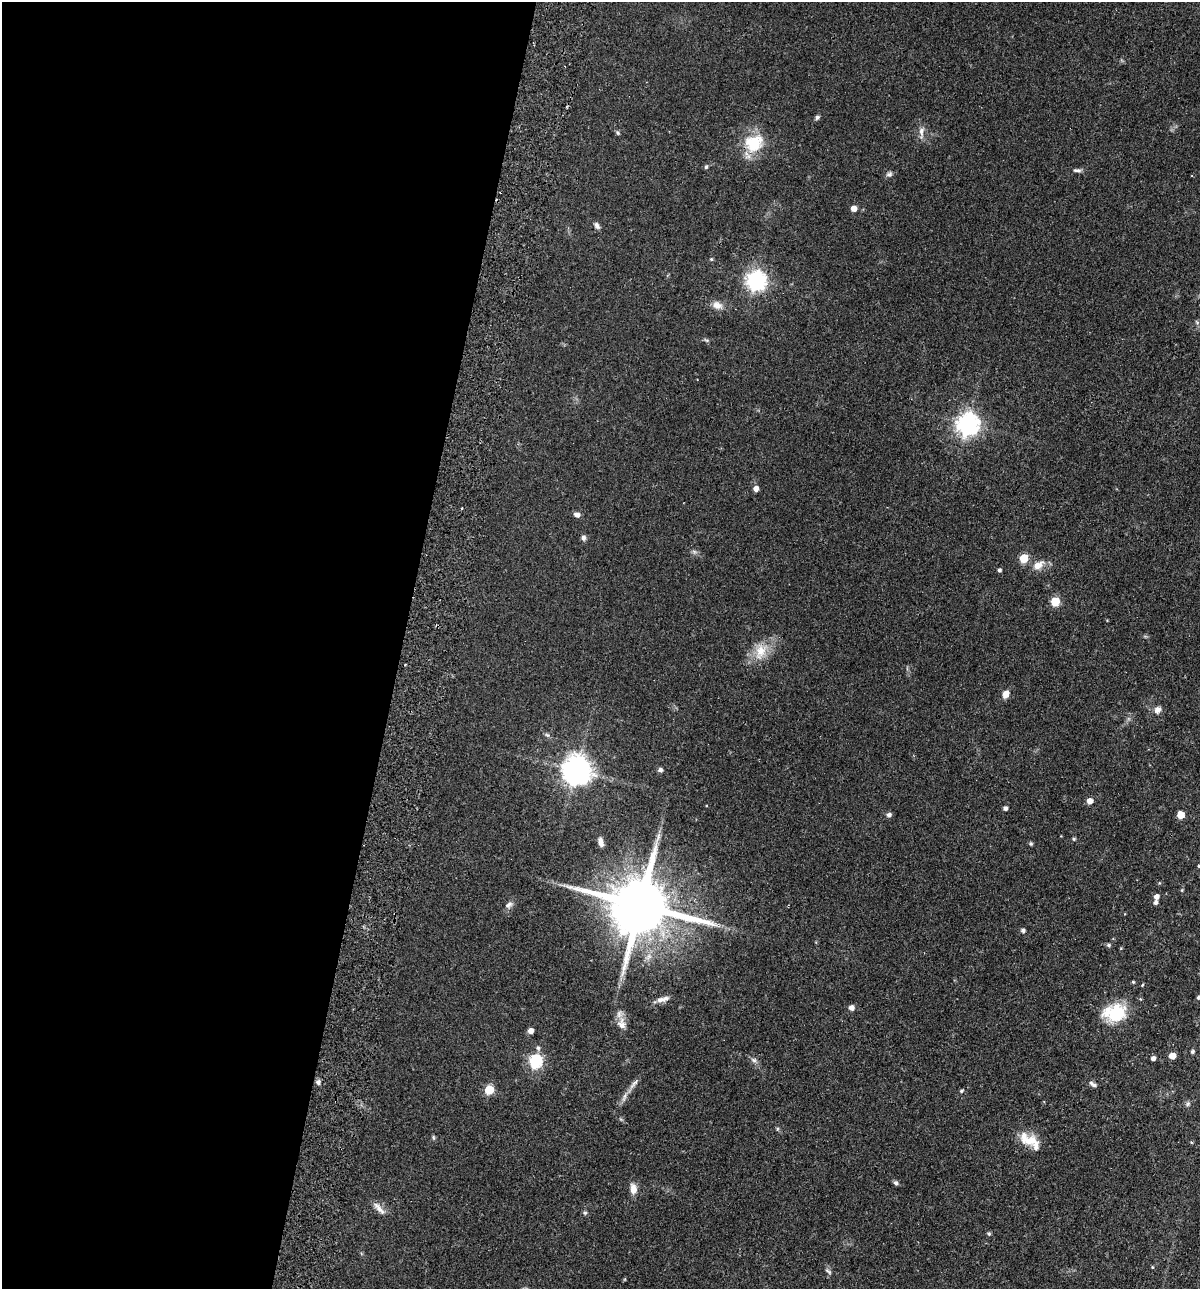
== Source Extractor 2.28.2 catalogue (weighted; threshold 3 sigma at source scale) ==
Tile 5 of 4 x 4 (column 1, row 2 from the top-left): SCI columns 307-1504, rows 2593-3879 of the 5280 x 5184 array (HDU 1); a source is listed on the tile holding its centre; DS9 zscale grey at full resolution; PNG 1202 x 1291 px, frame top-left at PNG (2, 2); no overlay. Shown black and unused: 33% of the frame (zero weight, under 2 of 3 exposures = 3% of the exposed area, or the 3 px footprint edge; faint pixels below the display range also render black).
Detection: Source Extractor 2.28.2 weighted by HDU 2 'WHT'; one run over the whole footprint, this tile lists its part. Background 0.0641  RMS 0.0053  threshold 0.024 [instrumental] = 3 sigma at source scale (4.5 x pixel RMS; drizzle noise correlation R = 1.50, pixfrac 1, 0.05/0.05 arcsec/px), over >= 5 px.
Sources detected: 78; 1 cosmic-ray / hot-pixel residue — not listed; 3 inside a brighter listed object's ellipse — not listed separately; the other 74 listed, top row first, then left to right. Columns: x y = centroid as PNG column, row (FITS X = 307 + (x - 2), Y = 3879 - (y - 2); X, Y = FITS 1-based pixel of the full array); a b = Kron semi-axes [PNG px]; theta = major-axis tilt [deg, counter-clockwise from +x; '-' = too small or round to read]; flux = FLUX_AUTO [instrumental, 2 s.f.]
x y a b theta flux
817 117 7 5 34 1.1
921 132 18 7 -89 3.2
618 133 7 4 -72 0.8
754 143 26 22 32 18
706 167 6 4 73 0.83
1077 170 11 5 -3 1.5
889 174 9 7 18 1.5
854 208 5 5 - 4.3
597 225 10 6 -57 1.6
711 259 5 4 - 0.61
756 281 7 7 - 230
717 305 13 9 -21 3.9
1197 322 7 4 -46 0.77
706 340 8 4 -35 0.77
968 424 8 8 - 350
756 489 5 5 - 2.9
577 515 6 6 - 2.3
583 538 7 6 - 1.6
1024 558 5 5 - 18
1038 565 16 10 31 5.3
999 570 4 4 - 1.2
1055 601 5 5 - 19
760 651 25 14 73 11
405 665 3 2 - 0.37
1006 694 8 6 64 4.5
1157 710 10 8 56 2.6
547 735 7 5 -42 1
576 770 9 9 - 710
660 770 4 4 - 1.8
1090 801 5 5 - 3.8
1005 808 4 4 - 1.6
889 815 7 6 - 1.4
1181 815 5 5 - 10
1074 839 4 4 - 0.87
601 842 11 5 -79 2.6
1031 844 5 5 - 0.9
1199 866 4 3 - 0.53
1182 890 6 3 73 0.56
1156 897 5 5 - 2.5
1155 902 5 4 - 1.4
509 905 11 8 42 2.2
640 905 19 16 -14 4700
1023 930 5 4 - 1.5
1109 945 5 5 - 1.1
1133 982 4 4 - 0.55
1142 985 4 3 - 0.46
1198 997 4 4 - 1.3
663 999 17 6 14 3.2
851 1008 5 5 - 2.7
1116 1013 20 14 7 30
622 1024 17 12 -79 4.9
531 1031 5 4 - 3.4
538 1048 7 5 -88 1.2
1192 1051 5 4 - 1.2
1172 1056 5 5 - 6.9
1153 1058 4 4 - 2
754 1060 9 5 -27 1.5
535 1061 6 6 - 72
318 1082 7 5 -86 1.5
634 1084 19 5 49 2.7
1093 1084 12 5 -32 1.6
489 1090 5 5 - 21
961 1091 5 4 - 0.84
1188 1104 7 5 68 1.1
433 1137 6 4 -72 0.69
1030 1140 21 13 14 8.8
1191 1142 5 3 - 0.46
896 1183 6 5 - 1.2
633 1189 12 8 -85 4.5
379 1208 21 7 -46 3.5
585 1213 6 5 - 0.84
989 1234 5 5 - 0.82
1152 1267 5 3 - 0.43
828 1271 10 4 -37 1.1
Isophote crosses this tile's border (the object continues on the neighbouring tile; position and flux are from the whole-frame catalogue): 2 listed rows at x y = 1199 866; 1198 997